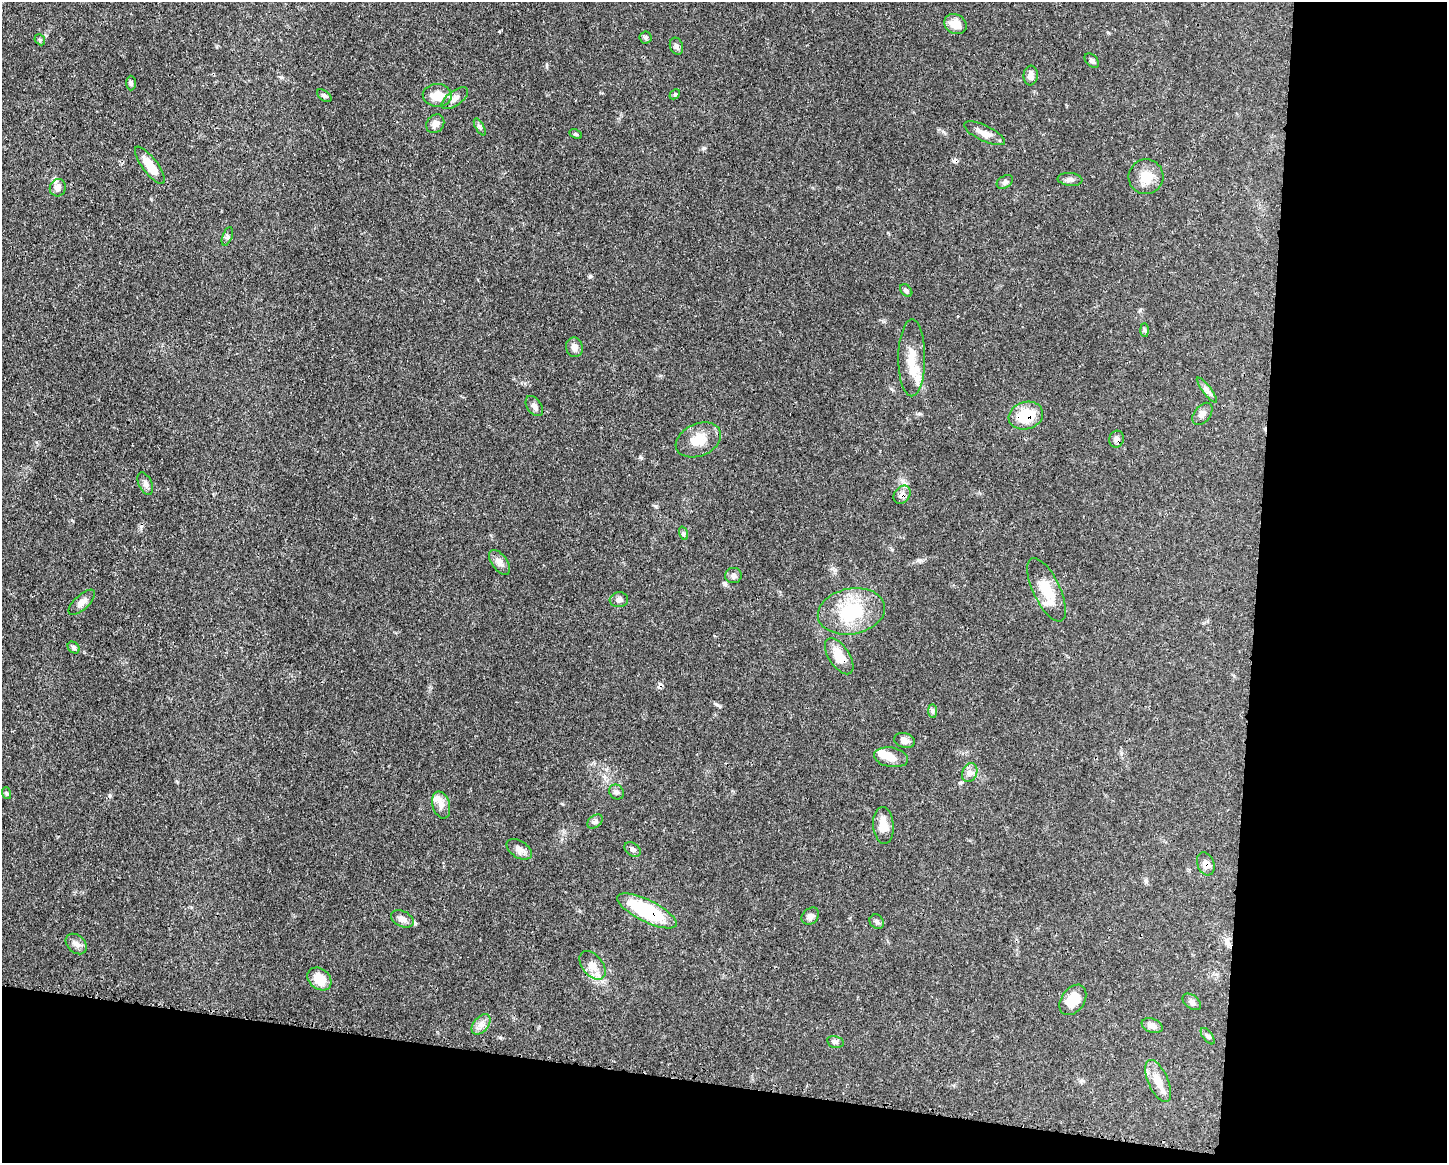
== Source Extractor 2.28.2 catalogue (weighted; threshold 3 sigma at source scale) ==
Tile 12 of 3 x 4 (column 3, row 4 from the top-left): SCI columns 3001-4445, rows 7-1167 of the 4670 x 4658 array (HDU 1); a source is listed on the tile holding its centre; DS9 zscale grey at full resolution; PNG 1449 x 1165 px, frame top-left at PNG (2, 2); each listed source drawn as its Kron ellipse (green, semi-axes under 4 px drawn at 4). Shown black and unused: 20% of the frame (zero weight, under 3 of 4 exposures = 1% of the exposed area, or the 3 px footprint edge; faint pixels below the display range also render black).
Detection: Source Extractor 2.28.2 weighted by HDU 2 'WHT'; one run over the whole footprint, this tile lists its part. Background 0.0552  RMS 0.0032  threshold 0.0146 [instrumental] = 3 sigma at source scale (4.5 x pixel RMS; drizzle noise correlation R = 1.50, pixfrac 1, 0.05/0.05 arcsec/px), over >= 5 px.
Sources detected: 74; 2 cosmic-ray / hot-pixel residue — neither listed nor drawn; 4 inside a brighter listed object's ellipse — not listed separately; the other 68 listed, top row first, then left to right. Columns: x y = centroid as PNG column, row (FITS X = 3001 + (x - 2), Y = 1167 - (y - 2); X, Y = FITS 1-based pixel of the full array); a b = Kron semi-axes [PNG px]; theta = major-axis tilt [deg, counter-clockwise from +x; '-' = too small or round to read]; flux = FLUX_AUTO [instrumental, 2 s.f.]
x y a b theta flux
955 24 12 9 -27 4.2
646 37 6 6 - 0.7
40 40 6 4 -48 0.48
676 46 9 6 -69 1
1092 61 8 5 -45 0.9
1031 75 10 7 84 1.8
131 83 7 5 -90 0.61
675 94 6 4 43 0.44
437 95 14 11 -2 5.2
324 96 8 5 -37 0.69
455 98 15 7 36 1.7
435 124 10 8 50 2.1
480 127 9 4 -61 0.67
984 133 22 7 -25 3
576 134 7 4 -25 0.44
150 165 23 7 -53 6.4
1146 177 17 17 - 5.4
1070 179 12 6 -5 1.2
1005 182 9 6 33 0.81
58 188 9 8 - 1.5
227 236 10 5 69 0.67
906 291 7 5 -49 0.65
1144 330 7 4 -89 0.57
574 347 10 8 -72 1.6
912 358 38 13 90 7.7
1207 390 15 4 -52 1.3
534 406 11 7 -55 1.2
1202 414 13 8 52 1.5
1026 416 17 13 17 11
1116 439 8 7 - 1.2
698 440 24 16 23 6.3
145 484 12 6 -65 1.2
902 495 10 7 53 1.8
683 533 7 4 -71 0.53
500 562 14 7 -53 1.8
733 576 8 7 - 1
1046 590 34 13 -64 7.7
619 600 9 7 5 1.2
82 602 17 7 43 2.1
851 611 34 23 11 18
74 647 7 5 -46 0.74
839 656 20 10 -56 6.1
932 711 7 4 -89 0.63
904 741 10 7 -16 1.7
891 757 17 9 -10 3.3
970 773 10 7 67 1.5
617 792 8 7 - 0.94
6 793 6 3 -71 0.42
441 805 14 8 -73 2.1
595 821 9 6 37 0.93
883 825 18 10 -85 4.1
519 849 14 8 -32 1.8
633 849 9 6 -33 0.87
1206 864 12 8 -70 2.2
647 911 33 11 -26 25
810 916 9 7 43 1.3
402 919 12 7 -25 1.9
877 922 8 6 -45 0.89
76 944 12 8 -43 1.8
592 965 16 10 -52 3.1
319 979 13 10 -40 5.8
1073 1000 17 11 55 6.1
1192 1002 10 6 -39 1.1
481 1024 12 7 49 1.9
1152 1026 11 7 -21 1.8
1208 1036 9 4 -52 0.71
835 1042 8 5 -12 0.78
1158 1081 22 10 -66 4.5
Overlapping masked pixels (flux is a lower limit): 6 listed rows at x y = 1026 416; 1116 439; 902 495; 839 656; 1206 864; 647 911
Unlisted compact peaks at least as high as the median listed source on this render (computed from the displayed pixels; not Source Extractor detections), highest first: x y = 704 148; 590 276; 717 705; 640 457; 919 560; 656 506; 499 31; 943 132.